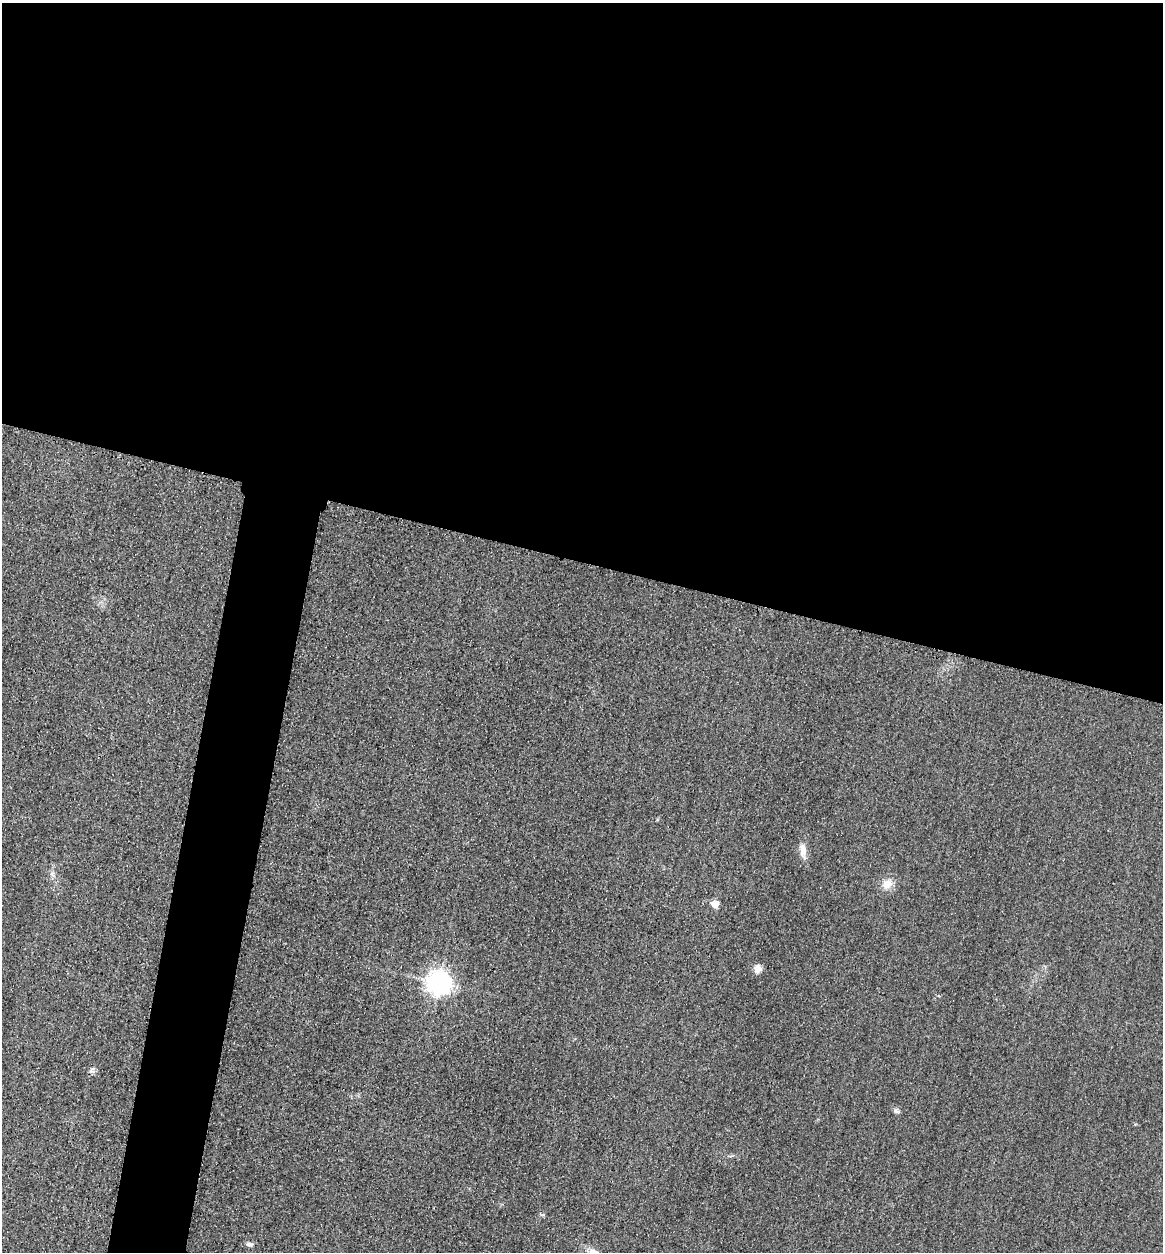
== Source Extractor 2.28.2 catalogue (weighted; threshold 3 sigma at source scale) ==
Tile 3 of 4 x 4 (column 3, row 1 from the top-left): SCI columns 2589-3749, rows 3770-5019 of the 5058 x 5038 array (HDU 1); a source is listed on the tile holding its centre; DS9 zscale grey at full resolution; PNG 1165 x 1254 px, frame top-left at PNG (2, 3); no overlay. Shown black and unused: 49% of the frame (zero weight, under 3 of 4 exposures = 3% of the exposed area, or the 3 px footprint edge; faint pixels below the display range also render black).
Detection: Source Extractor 2.28.2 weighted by HDU 2 'WHT'; one run over the whole footprint, this tile lists its part. Background 0.0723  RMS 0.017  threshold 0.0777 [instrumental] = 3 sigma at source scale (4.5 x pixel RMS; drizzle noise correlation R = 1.50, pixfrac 1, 0.05/0.05 arcsec/px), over >= 5 px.
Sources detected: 8; all 8 listed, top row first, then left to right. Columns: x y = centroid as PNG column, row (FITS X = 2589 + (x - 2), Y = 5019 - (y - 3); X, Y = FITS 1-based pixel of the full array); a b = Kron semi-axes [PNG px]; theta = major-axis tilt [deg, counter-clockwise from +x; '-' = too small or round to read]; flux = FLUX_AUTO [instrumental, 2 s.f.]
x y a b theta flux
803 850 18 8 -88 15
887 884 14 11 40 19
715 904 5 5 - 34
758 969 9 8 - 12
440 983 8 8 - 1300
92 1070 7 6 - 4.3
895 1111 8 6 -53 4.3
250 1244 8 6 -2 5.1